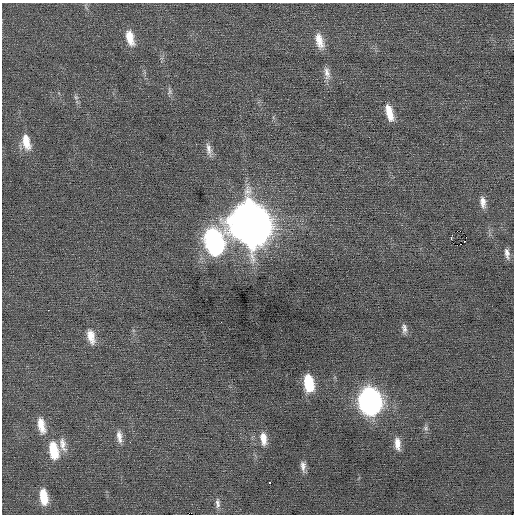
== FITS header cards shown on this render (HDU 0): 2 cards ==
NAXIS1  =                  512 / Axis length
NAXIS2  =                  512 / Axis length

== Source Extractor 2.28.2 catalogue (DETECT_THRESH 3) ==
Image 512 x 512 px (HDU 0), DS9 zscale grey, 1 PNG px = 1 image px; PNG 516 x 516 px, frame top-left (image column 1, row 512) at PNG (2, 3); no overlay
Background -0.00487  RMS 0.7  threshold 2.11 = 3 sigma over >= 5 px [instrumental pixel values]
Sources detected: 32; all 32 listed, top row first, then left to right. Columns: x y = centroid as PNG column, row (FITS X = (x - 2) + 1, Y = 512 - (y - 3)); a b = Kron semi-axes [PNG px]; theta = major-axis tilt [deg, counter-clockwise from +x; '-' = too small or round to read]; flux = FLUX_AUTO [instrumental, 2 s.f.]
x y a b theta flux
130 38 18 9 -75 690
319 41 20 9 -74 620
327 73 18 8 -81 330
169 91 12 5 89 130
76 97 6 5 - 96
389 113 18 7 -75 700
26 142 20 9 -77 750
209 149 18 6 -78 280
483 202 14 6 -82 310
250 224 21 15 -73 150000
460 231 2 2 - 610
451 238 4 2 - 650
214 242 19 12 -79 14000
461 244 2 2 - 38
507 253 13 5 -81 220
48 310 2 2 - 110
404 329 12 6 -84 190
91 336 19 9 -75 580
309 383 15 8 -81 1700
370 401 17 12 -81 22000
41 425 21 9 -76 670
426 428 7 5 -39 100
119 437 18 7 -83 330
263 439 15 7 -82 480
130 442 2 2 - 23
63 444 20 9 -77 420
397 444 15 7 -85 410
53 450 21 11 -79 1300
303 466 13 6 -83 230
270 482 3 2 - 200
44 496 16 7 -82 990
218 503 14 6 -87 210